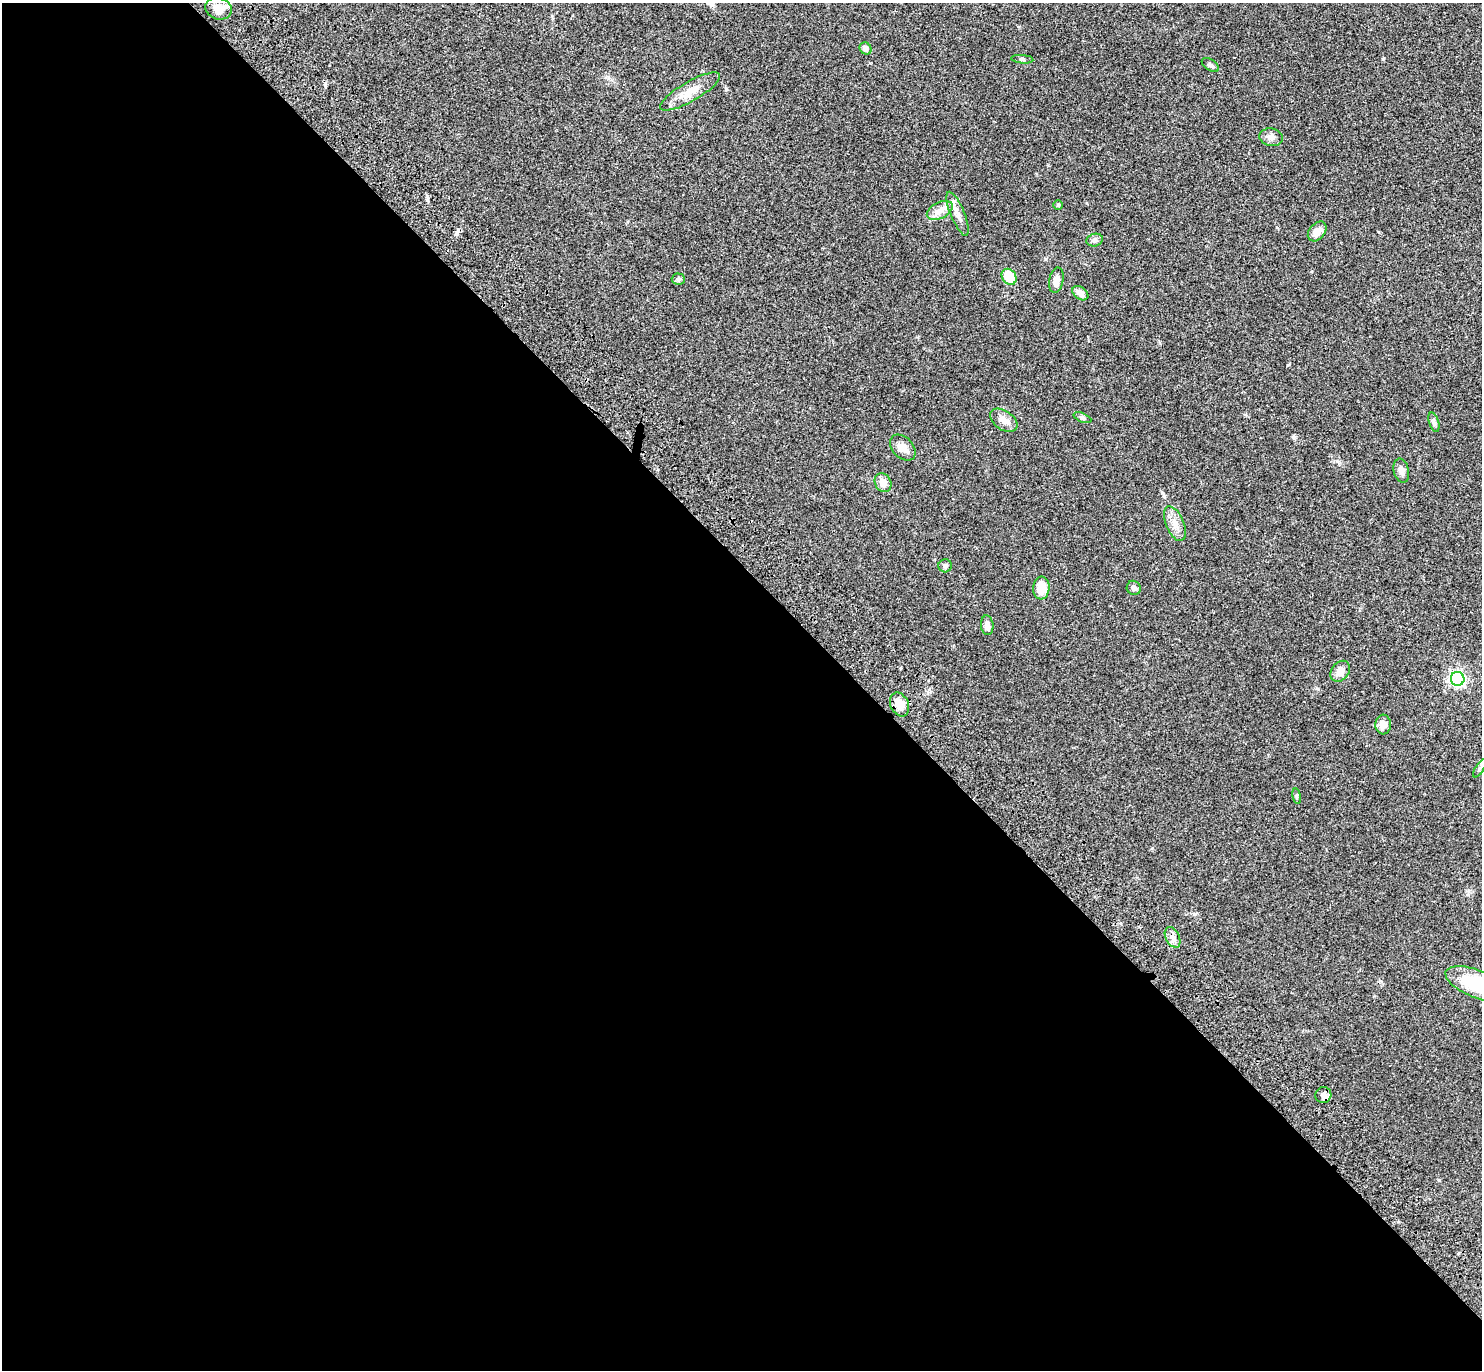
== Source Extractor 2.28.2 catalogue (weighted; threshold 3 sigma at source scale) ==
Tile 9 of 4 x 4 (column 1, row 3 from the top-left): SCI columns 101-1580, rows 1642-3009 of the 6141 x 6133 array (HDU 1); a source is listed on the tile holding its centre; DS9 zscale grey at full resolution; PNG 1484 x 1372 px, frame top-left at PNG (2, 3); each listed source drawn as its Kron ellipse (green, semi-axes under 4 px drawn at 4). Shown black and unused: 58% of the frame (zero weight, under 3 of 4 exposures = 6% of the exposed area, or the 3 px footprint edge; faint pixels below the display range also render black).
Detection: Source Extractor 2.28.2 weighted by HDU 2 'WHT'; one run over the whole footprint, this tile lists its part. Background 0.0512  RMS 0.0054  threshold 0.0244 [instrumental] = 3 sigma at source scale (4.5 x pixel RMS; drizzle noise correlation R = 1.50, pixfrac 1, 0.05/0.05 arcsec/px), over >= 5 px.
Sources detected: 35; all 35 listed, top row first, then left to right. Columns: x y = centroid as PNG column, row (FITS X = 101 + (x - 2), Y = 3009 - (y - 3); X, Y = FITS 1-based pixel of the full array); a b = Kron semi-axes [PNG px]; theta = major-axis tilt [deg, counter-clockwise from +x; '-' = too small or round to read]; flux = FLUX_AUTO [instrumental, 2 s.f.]
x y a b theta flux
219 8 13 11 -17 6.9
865 48 6 5 - 2.6
1022 59 11 3 -5 0.76
1210 65 10 5 -33 1.6
690 91 34 9 30 8.4
1271 137 12 9 -8 2.7
1058 205 5 5 - 0.59
940 210 14 8 28 4
957 214 23 7 -68 4.1
1317 231 11 8 49 3.7
1095 240 8 6 16 1.3
1009 277 8 6 -54 13
678 279 6 5 - 1.1
1056 280 13 7 78 3.4
1080 293 9 6 -36 3.2
1082 418 9 4 -21 1
1004 420 15 9 -35 4.1
1434 422 10 5 -72 1.2
903 448 15 10 -46 3.9
1401 471 12 7 -77 2.5
883 483 10 8 -62 4.4
1175 524 18 9 -67 4.6
945 566 6 6 - 1.3
1041 588 11 8 86 8.5
1134 588 7 6 - 1.7
987 625 10 6 -82 2.7
1340 671 11 8 51 4
1458 679 7 6 - 140
899 704 12 9 -64 7
1383 725 10 8 86 3.7
1480 768 10 3 58 1.1
1297 796 8 4 -82 0.75
1173 937 11 7 -64 2.7
1477 984 33 13 -21 28
1323 1095 8 7 - 2.6
Isophote crosses this tile's border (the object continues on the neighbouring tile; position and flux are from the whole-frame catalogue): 1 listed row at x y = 1477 984
Unlisted compact peaks at least as high as the median listed source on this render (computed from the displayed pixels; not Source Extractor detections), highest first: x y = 1383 59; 1294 437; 726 89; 1194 914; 1152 848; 608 77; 1287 365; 1045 259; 1337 461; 1380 981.